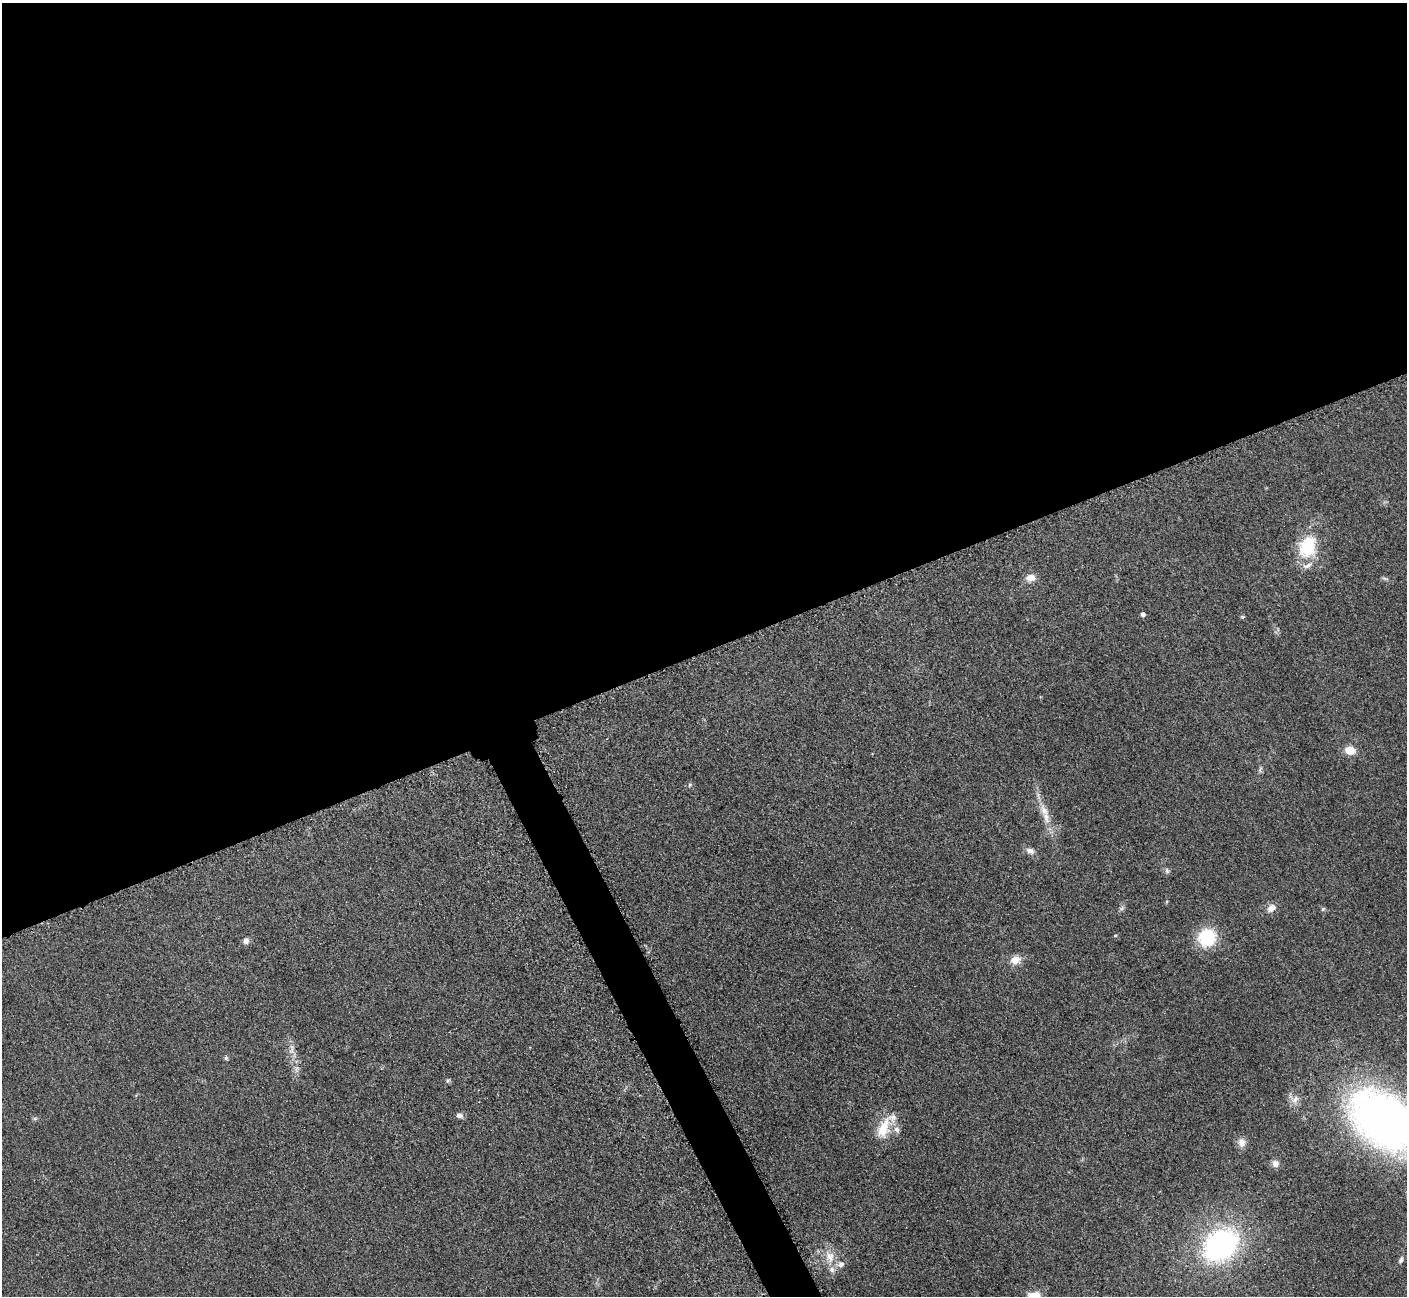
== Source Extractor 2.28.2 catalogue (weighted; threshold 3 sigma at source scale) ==
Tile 2 of 4 x 4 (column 2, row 1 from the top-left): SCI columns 1470-2874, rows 4074-5367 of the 5701 x 5665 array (HDU 1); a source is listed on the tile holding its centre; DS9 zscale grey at full resolution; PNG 1409 x 1298 px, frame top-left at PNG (2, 3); no overlay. Shown black and unused: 52% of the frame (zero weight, under 3 of 5 exposures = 4% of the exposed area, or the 3 px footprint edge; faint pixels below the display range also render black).
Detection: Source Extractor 2.28.2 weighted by HDU 2 'WHT'; one run over the whole footprint, this tile lists its part. Background 0.0535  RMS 0.0059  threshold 0.0265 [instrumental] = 3 sigma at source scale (4.5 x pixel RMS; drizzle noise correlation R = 1.50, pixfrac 1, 0.05/0.05 arcsec/px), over >= 5 px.
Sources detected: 38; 5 inside a brighter listed object's ellipse — not listed separately; the other 33 listed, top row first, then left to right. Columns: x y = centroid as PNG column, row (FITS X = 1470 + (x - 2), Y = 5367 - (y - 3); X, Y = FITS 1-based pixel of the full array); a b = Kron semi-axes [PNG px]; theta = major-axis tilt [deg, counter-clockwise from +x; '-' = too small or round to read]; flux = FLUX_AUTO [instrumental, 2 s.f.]
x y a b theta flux
1307 547 30 23 71 27
1030 578 12 9 3 4.7
1385 578 10 4 -11 1.1
1143 614 4 4 - 1.9
1242 617 6 4 -21 0.81
1350 750 11 9 -9 7.5
1260 770 9 5 76 1.3
690 785 6 5 - 0.91
1044 811 19 10 -62 6.6
1030 851 11 7 -17 3.1
1167 871 8 6 -75 1.3
1122 908 7 5 46 1.2
1271 908 11 9 41 4.3
1323 909 6 5 - 0.89
1115 935 5 3 - 0.5
1207 938 22 20 47 24
246 941 8 8 - 2.3
1015 960 13 10 22 5.6
291 1051 8 7 - 2.4
226 1058 6 5 - 0.92
297 1069 13 4 86 2.3
448 1080 6 4 18 0.89
1295 1099 13 8 39 3.6
459 1115 9 6 -12 1.9
35 1118 6 4 19 0.87
1385 1121 55 34 -36 500
883 1128 32 16 70 16
1242 1142 12 10 -83 4
1275 1163 9 8 - 2.9
1221 1245 36 27 38 120
830 1256 19 12 -64 9
1401 1260 8 5 68 1.7
1034 1296 16 10 11 8.4
Isophote crosses this tile's border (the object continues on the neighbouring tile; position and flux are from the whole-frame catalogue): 2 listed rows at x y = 1385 1121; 1034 1296